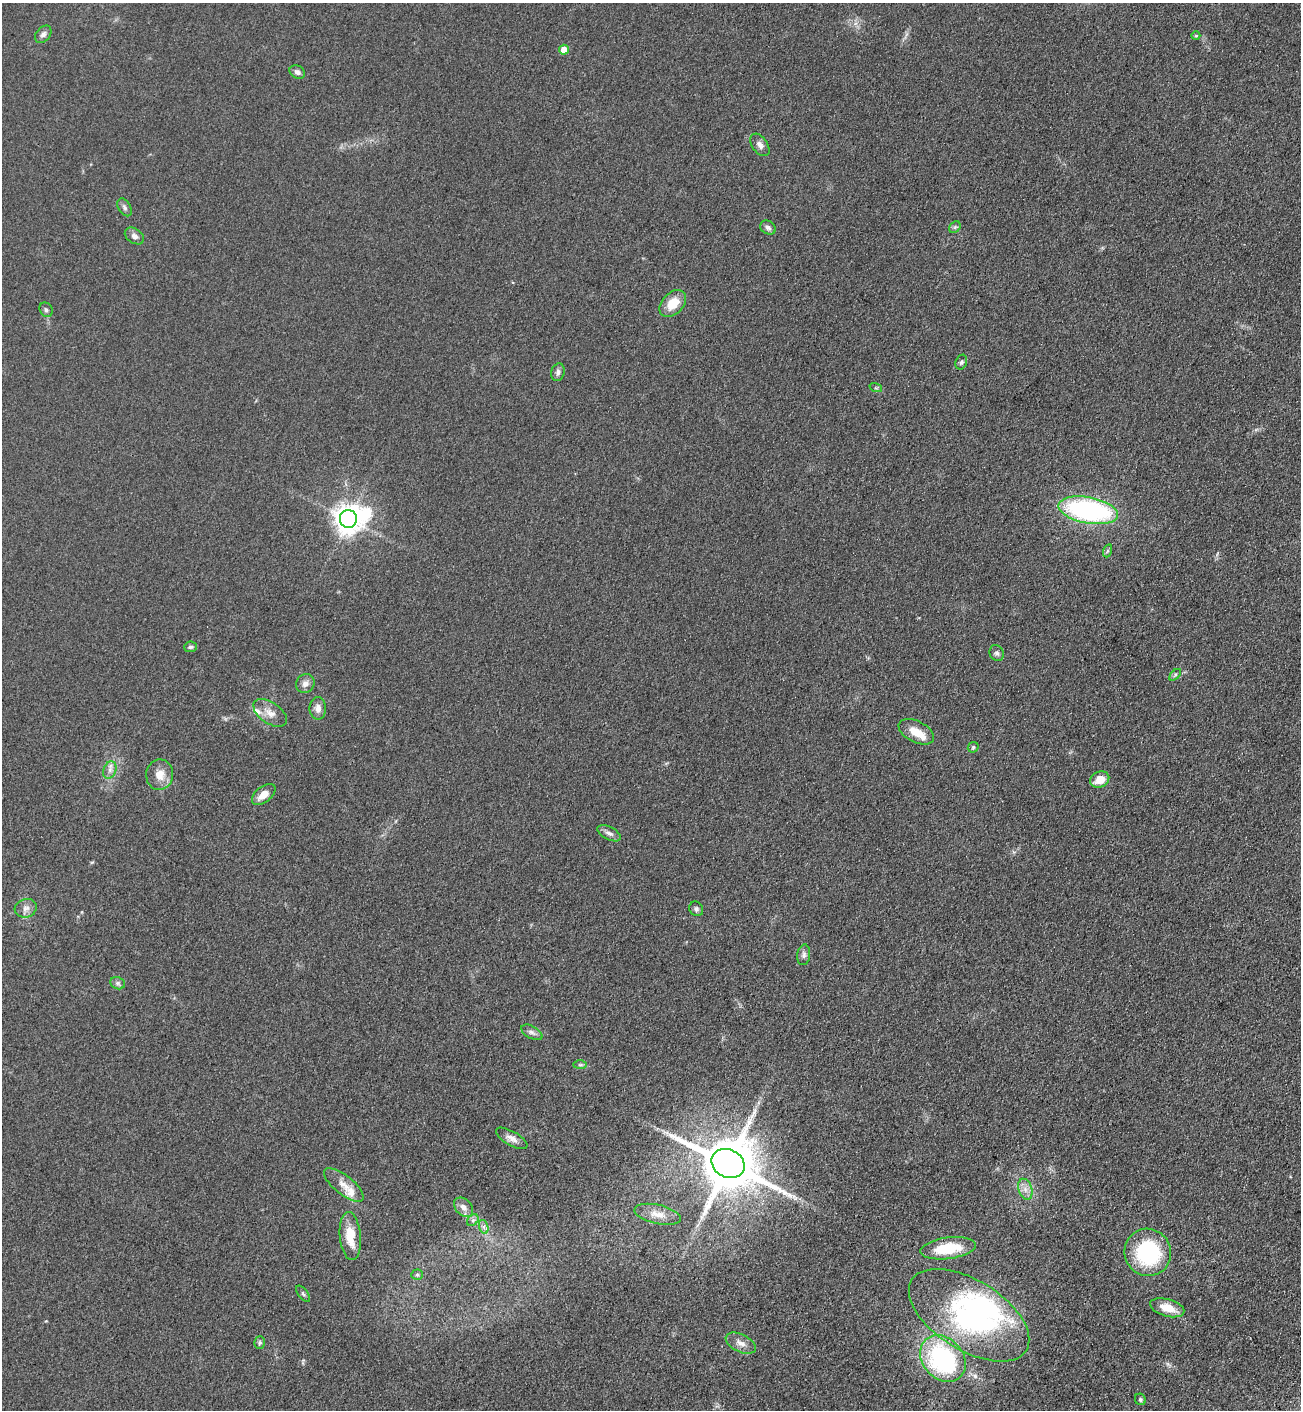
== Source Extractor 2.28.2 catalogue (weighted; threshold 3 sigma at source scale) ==
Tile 6 of 4 x 4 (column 2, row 2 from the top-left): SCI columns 1556-2854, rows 2879-4286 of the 5841 x 5757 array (HDU 1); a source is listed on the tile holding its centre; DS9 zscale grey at full resolution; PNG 1303 x 1412 px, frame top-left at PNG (2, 3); each listed source drawn as its Kron ellipse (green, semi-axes under 4 px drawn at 4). Shown black and unused: <1% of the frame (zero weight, under 3 of 4 exposures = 6% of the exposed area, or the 3 px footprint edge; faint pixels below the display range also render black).
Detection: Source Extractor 2.28.2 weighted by HDU 2 'WHT'; one run over the whole footprint, this tile lists its part. Background 0.119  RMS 0.0089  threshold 0.0402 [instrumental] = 3 sigma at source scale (4.5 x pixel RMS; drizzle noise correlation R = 1.50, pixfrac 1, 0.05/0.05 arcsec/px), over >= 5 px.
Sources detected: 60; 2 inside a brighter object's white glare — neither listed nor drawn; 3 inside a brighter listed object's ellipse — not listed separately; the other 55 listed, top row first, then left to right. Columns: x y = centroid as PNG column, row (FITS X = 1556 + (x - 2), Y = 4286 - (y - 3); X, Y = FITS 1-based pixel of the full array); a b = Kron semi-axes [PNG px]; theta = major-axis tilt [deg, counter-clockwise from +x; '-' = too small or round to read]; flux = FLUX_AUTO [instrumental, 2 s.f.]
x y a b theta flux
43 34 10 7 50 3.4
1196 36 4 4 - 0.95
564 50 5 5 - 14
297 72 8 6 -29 3.1
760 145 12 7 -55 4.5
125 207 9 6 -60 2.7
955 227 6 5 - 1.6
768 228 8 6 -32 3.2
134 236 10 7 -34 4.2
673 303 16 10 46 18
46 310 7 6 - 2.2
961 362 7 5 68 2.3
558 372 9 6 74 3.2
876 388 6 4 -18 1.3
1088 510 30 13 -10 180
348 519 9 8 - 1100
1107 551 7 4 71 1.5
190 647 6 5 - 2.1
997 653 8 7 - 2.6
1175 675 7 3 46 1.4
305 684 10 9 - 5
318 708 11 8 -90 5.9
270 713 19 10 -35 8.9
916 732 19 10 -27 14
973 747 6 5 - 1.4
110 770 9 6 70 3.8
160 775 15 13 83 11
1100 779 10 7 26 11
264 794 14 8 38 9.6
609 833 13 6 -27 4.1
26 908 11 9 17 5.4
696 909 7 6 - 2.6
804 955 10 6 82 3.3
118 983 8 6 -21 2.2
532 1032 11 6 -29 3.6
580 1065 7 4 0 1.8
512 1138 17 7 -30 5.9
728 1164 17 14 -25 6300
344 1185 24 9 -38 11
1025 1189 11 7 -71 5.5
463 1207 11 8 -45 5.6
658 1214 24 9 -13 11
473 1220 6 5 - 2.2
484 1227 7 4 -72 2.5
350 1236 24 10 -85 21
948 1248 28 10 7 35
1148 1252 24 23 - 87
417 1275 6 5 - 1.5
303 1294 9 5 -52 1.8
1167 1308 17 8 -15 14
969 1315 67 35 -32 180
260 1343 6 5 - 1.6
741 1343 16 8 -26 6.7
943 1359 25 20 -48 130
1140 1399 6 5 - 1.8